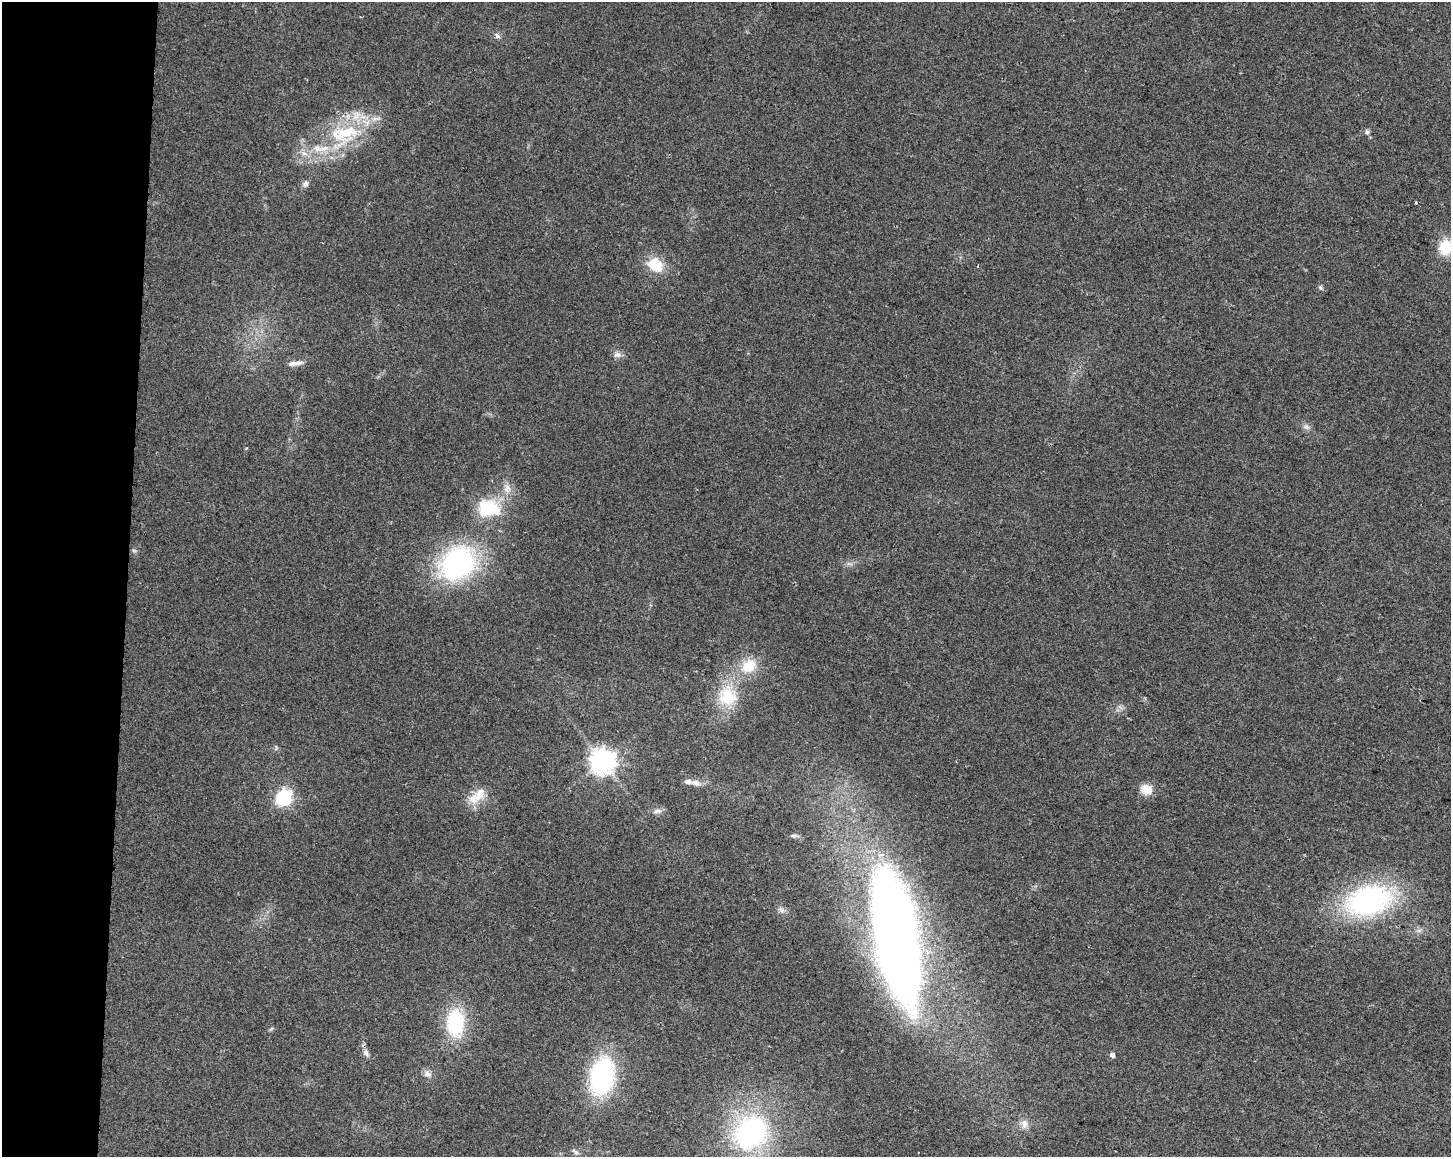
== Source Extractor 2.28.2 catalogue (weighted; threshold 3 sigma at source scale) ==
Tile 4 of 3 x 4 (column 1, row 2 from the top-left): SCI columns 285-1733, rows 2312-3466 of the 4858 x 4630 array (HDU 1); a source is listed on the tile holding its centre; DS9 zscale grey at full resolution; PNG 1453 x 1159 px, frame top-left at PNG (2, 2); no overlay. Shown black and unused: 9% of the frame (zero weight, under 2 of 3 exposures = <1% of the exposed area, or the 3 px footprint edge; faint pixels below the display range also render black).
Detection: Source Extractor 2.28.2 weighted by HDU 2 'WHT'; one run over the whole footprint, this tile lists its part. Background 0.0467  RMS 0.0067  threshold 0.0301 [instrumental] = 3 sigma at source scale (4.5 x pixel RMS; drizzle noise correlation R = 1.50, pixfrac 1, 0.0396/0.0396 arcsec/px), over >= 5 px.
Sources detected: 43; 1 cosmic-ray / hot-pixel residue — not listed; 4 inside a brighter listed object's ellipse — not listed separately; the other 38 listed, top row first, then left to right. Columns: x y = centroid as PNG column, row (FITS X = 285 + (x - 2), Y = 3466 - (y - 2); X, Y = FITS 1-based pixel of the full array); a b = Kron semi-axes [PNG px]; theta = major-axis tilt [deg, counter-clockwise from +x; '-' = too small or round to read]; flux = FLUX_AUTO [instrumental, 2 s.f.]
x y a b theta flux
497 36 8 7 - 2.1
346 132 46 30 40 56
1367 132 7 6 - 1.8
304 153 10 5 -22 3.2
305 184 9 7 66 2.5
1416 203 3 3 - 0.87
1445 247 17 14 83 19
655 265 18 15 -33 18
1320 288 7 6 - 1.3
617 355 10 8 1 3
295 363 21 6 6 4.1
1306 427 10 7 -22 2.5
507 489 13 10 71 6.1
488 508 26 20 -7 35
134 551 7 4 -1 1.1
457 563 36 29 39 130
849 564 10 4 -13 1.7
749 666 23 18 36 17
727 696 29 26 -72 28
602 761 8 8 - 710
696 783 15 8 -13 4.5
1146 789 12 10 -12 10
479 796 26 15 63 12
284 798 7 7 - 140
658 811 15 6 6 2.8
793 836 10 4 0 1.6
1368 900 38 25 15 150
782 910 10 6 -42 2.5
896 936 134 40 -80 710
455 1023 31 19 -90 46
271 1029 7 4 20 0.99
366 1053 11 7 -66 2.9
1112 1055 5 5 - 2.9
428 1074 11 8 -27 3.3
602 1076 30 19 78 120
1024 1124 12 9 89 4.7
750 1132 27 23 52 150
575 1152 11 4 -36 1.9
Overlapping masked pixels (flux is a lower limit): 1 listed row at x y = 1368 900
Isophote crosses this tile's border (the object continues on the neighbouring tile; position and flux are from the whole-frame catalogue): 1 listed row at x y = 1445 247